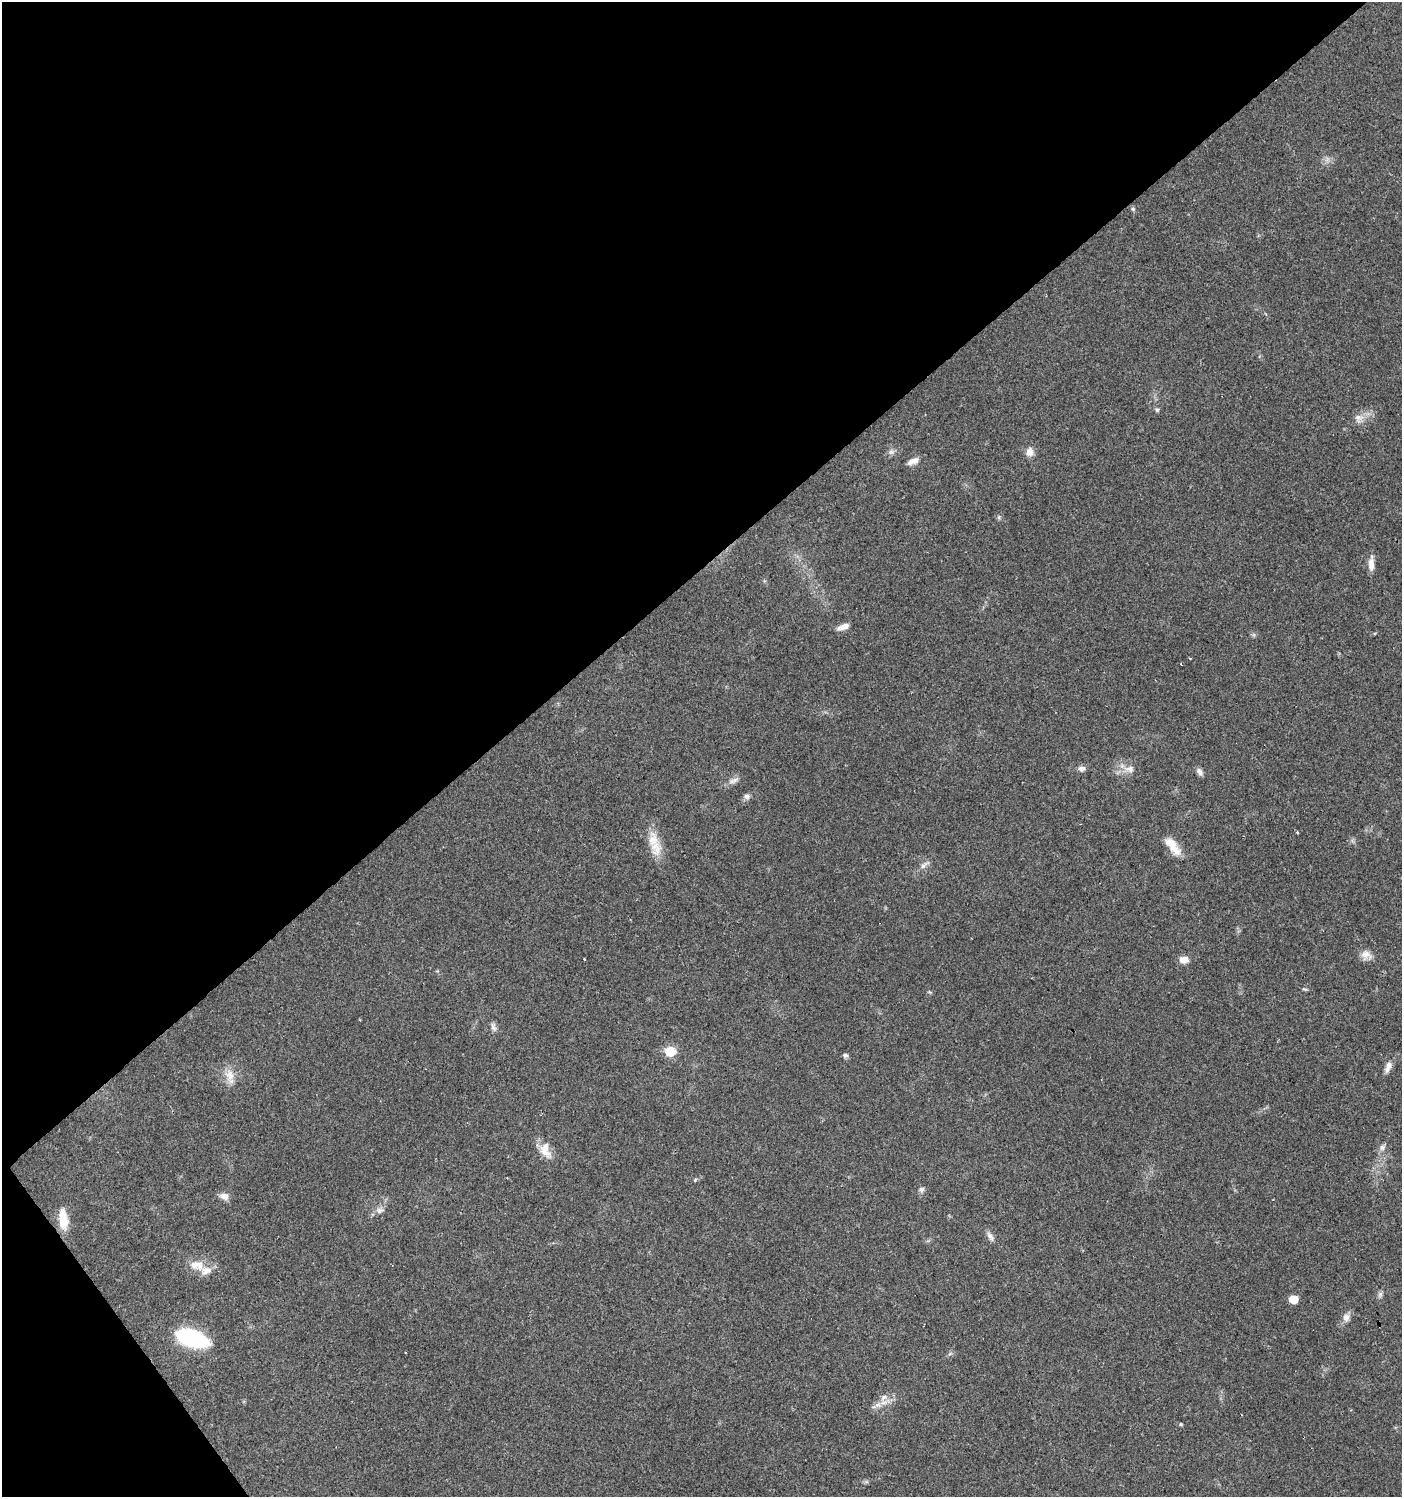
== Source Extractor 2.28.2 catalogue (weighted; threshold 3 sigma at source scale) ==
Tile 5 of 4 x 4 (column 1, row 2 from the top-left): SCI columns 197-1596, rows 2992-4486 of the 5931 x 5985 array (HDU 1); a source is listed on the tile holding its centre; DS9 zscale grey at full resolution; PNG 1404 x 1499 px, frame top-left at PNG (2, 2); no overlay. Shown black and unused: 40% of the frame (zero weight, under 2 of 3 exposures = <1% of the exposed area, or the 3 px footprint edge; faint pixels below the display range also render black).
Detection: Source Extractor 2.28.2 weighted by HDU 2 'WHT'; one run over the whole footprint, this tile lists its part. Background 0.0612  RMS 0.0057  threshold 0.0255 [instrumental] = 3 sigma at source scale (4.5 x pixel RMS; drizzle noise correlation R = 1.50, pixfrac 1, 0.0396/0.0396 arcsec/px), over >= 5 px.
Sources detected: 50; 4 cosmic-ray / hot-pixel residue — not listed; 4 inside a brighter listed object's ellipse — not listed separately; the other 42 listed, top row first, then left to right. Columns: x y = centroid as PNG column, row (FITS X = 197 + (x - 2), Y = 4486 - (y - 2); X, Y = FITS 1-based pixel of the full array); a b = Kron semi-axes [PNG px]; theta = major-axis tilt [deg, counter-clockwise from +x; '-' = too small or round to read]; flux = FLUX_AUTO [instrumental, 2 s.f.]
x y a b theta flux
1133 209 6 5 - 0.91
1157 410 6 5 - 0.91
1359 418 13 11 29 4.5
891 452 8 6 -20 1.7
1030 452 10 9 - 4.1
913 461 15 7 21 3.8
999 517 6 4 -90 0.86
1371 564 20 7 89 4.4
843 627 16 7 22 3.8
1190 658 4 2 - 0.44
1082 769 9 7 0 2.2
1129 769 15 10 -1 5
1200 772 10 7 -54 2.3
735 780 12 6 34 2.5
747 796 9 7 -14 1.9
1171 844 21 13 -42 8.1
656 848 24 16 -84 11
925 865 19 5 37 2.7
1366 955 15 12 -26 4.5
1184 960 10 8 2 4.8
1305 989 8 3 -5 0.78
493 1027 13 6 -74 2.2
670 1051 8 6 -14 17
845 1055 8 5 -10 1.2
1387 1069 11 8 55 2.9
229 1075 18 13 -83 7.3
1382 1147 9 7 53 2.1
545 1150 24 13 -71 7.6
695 1180 5 4 - 0.65
921 1189 7 7 - 1.5
224 1196 11 8 -17 3.6
380 1210 12 8 14 2.9
63 1219 26 11 -85 11
990 1236 14 6 -57 2.5
197 1265 23 13 -13 8.5
1380 1294 9 6 64 1.5
1294 1299 7 6 - 9.3
1346 1317 10 8 73 3.4
191 1338 28 14 -19 64
405 1352 3 3 - 1.2
884 1397 11 7 36 3.3
1181 1424 5 4 - 0.62